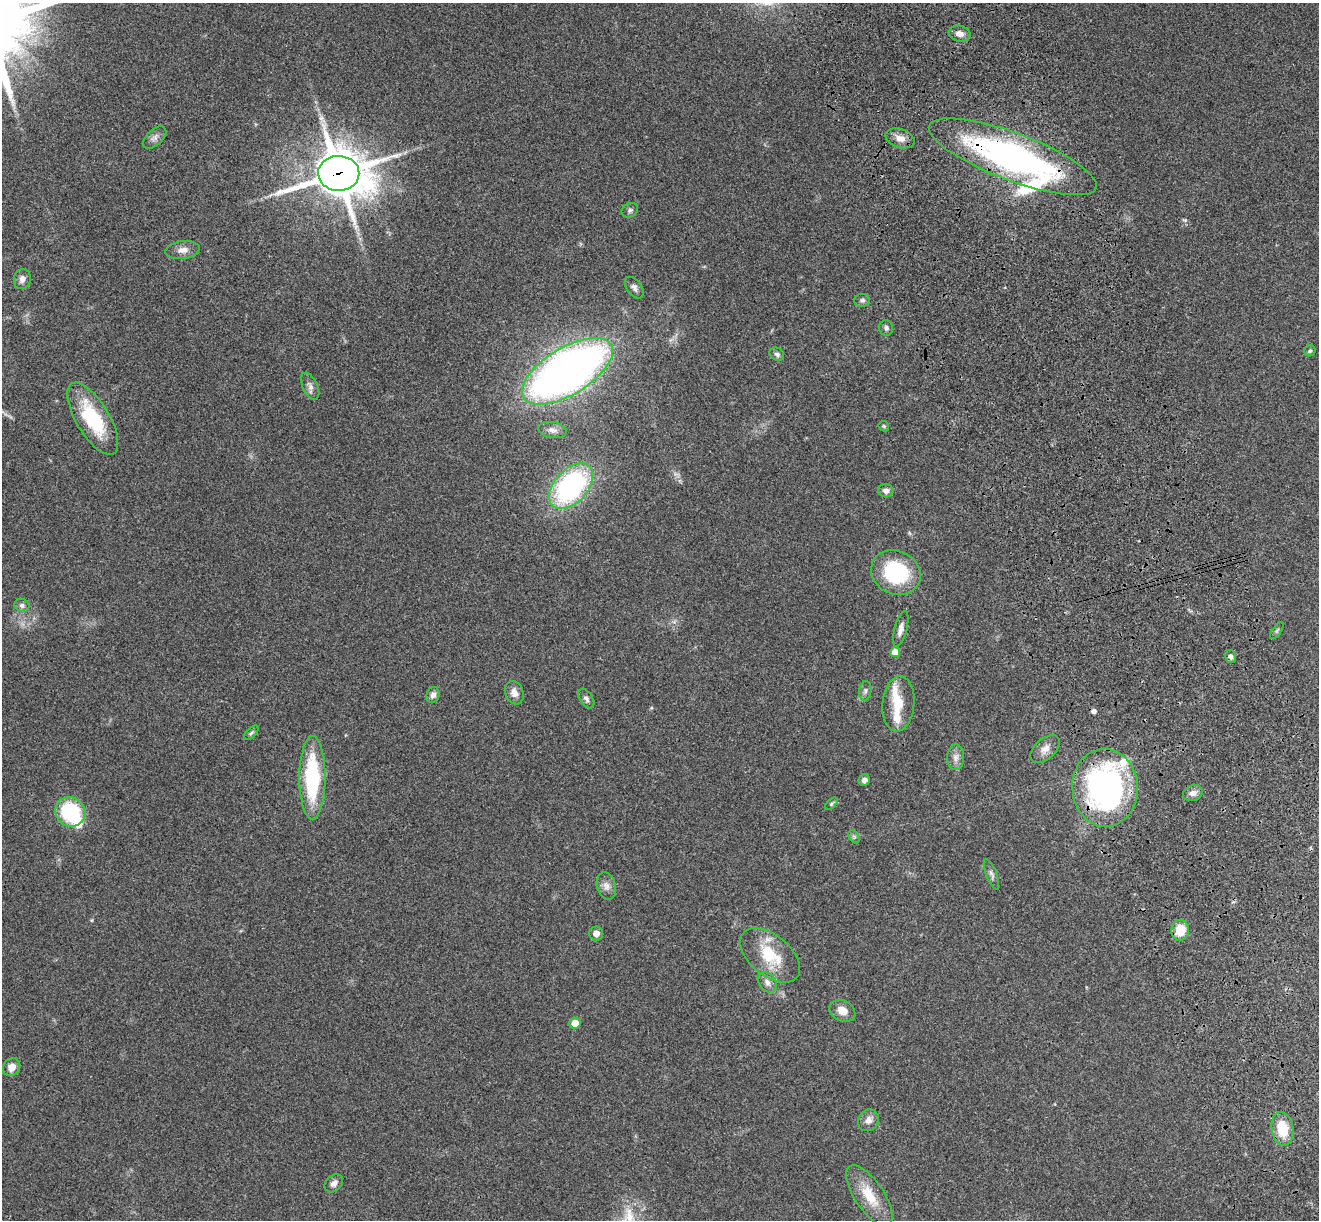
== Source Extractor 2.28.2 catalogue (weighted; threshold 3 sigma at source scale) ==
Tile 6 of 4 x 4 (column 2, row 2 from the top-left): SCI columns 1436-2752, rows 2628-3845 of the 5508 x 5378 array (HDU 1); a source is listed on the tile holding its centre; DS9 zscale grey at full resolution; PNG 1321 x 1222 px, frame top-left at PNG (2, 3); each listed source drawn as its Kron ellipse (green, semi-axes under 4 px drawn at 4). Shown black and unused: <1% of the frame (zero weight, under 3 of 4 exposures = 6% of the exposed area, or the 3 px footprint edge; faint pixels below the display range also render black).
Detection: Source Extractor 2.28.2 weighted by HDU 2 'WHT'; one run over the whole footprint, this tile lists its part. Background 0.181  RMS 0.0079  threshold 0.0357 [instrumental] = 3 sigma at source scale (4.5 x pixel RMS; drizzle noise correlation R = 1.50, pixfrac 1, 0.05/0.05 arcsec/px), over >= 5 px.
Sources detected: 60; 1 cosmic-ray / hot-pixel residue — neither listed nor drawn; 5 inside a brighter listed object's ellipse — not listed separately; the other 54 listed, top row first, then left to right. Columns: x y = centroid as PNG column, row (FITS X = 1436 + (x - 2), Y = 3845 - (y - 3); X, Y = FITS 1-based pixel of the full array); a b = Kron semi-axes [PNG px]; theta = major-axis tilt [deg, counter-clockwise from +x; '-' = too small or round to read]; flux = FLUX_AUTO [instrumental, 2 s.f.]
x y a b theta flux
960 34 11 8 -12 5
155 138 14 8 42 3.8
900 138 15 9 -19 6.9
1013 157 89 23 -21 250
339 173 20 17 -2 2900
630 210 8 7 - 2.1
183 250 17 9 7 6
22 279 10 8 79 4.3
634 288 12 7 -53 3.4
862 300 8 6 2 2
886 328 8 7 - 2.5
1310 351 6 5 - 1.3
777 354 8 6 -35 2.2
567 371 51 23 31 580
310 386 14 7 -65 3.6
93 419 41 16 -59 50
884 426 6 4 -46 1.1
552 430 14 8 -10 4.3
571 486 27 16 48 140
886 491 8 6 -10 3.6
896 573 25 21 -25 63
22 605 7 6 - 2.4
901 629 18 6 74 4.7
1277 631 10 2 55 1.1
895 652 5 5 - 10
1231 657 7 5 -77 2.6
865 691 10 6 80 2.4
514 693 12 9 -68 5.6
433 695 8 6 71 3.8
586 698 11 6 -56 2.6
898 704 27 16 84 20
251 733 9 4 44 1.5
1045 749 17 10 42 6.6
956 757 13 8 88 4.5
312 778 42 13 90 69
864 780 6 5 - 3.1
1105 788 39 32 -87 230
1193 793 10 7 20 4.7
831 804 8 4 43 1.3
70 812 15 14 - 58
854 837 7 4 -56 1.5
991 874 16 5 -68 2.8
606 886 14 9 -74 5.1
1180 930 10 9 - 16
596 933 7 7 - 5.1
770 955 35 20 -39 33
767 982 11 8 -51 4
842 1011 13 10 -27 8
575 1023 5 5 - 11
12 1067 9 8 - 6.2
868 1120 11 10 - 5.3
1283 1129 17 11 -80 22
334 1183 10 7 42 3.9
869 1196 35 14 -56 23
Overlapping masked pixels (flux is a lower limit): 4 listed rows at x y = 1013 157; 339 173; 1105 788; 70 812